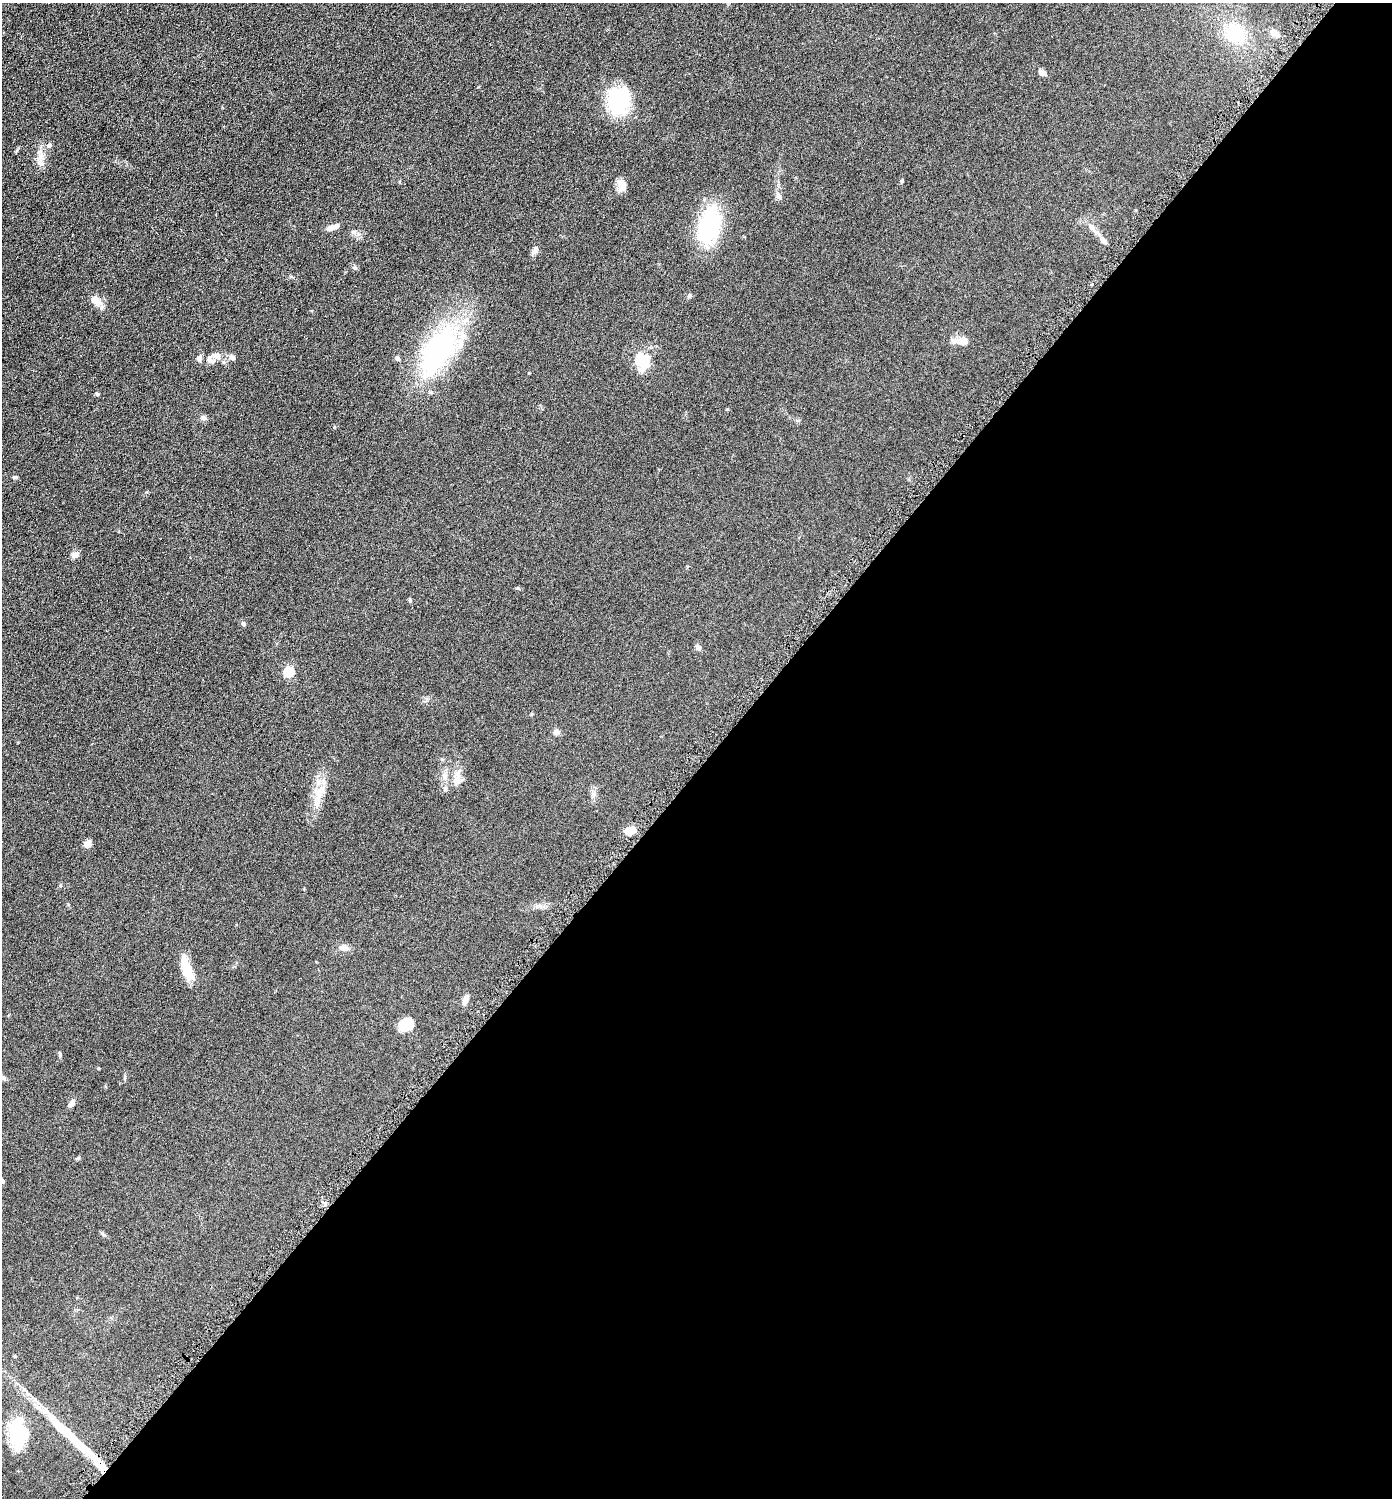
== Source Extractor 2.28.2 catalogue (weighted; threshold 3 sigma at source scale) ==
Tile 12 of 4 x 4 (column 4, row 3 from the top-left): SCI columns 4320-5709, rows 1505-3000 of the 6003 x 6002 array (HDU 1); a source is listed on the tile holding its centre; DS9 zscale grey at full resolution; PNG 1394 x 1500 px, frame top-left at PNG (2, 3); no overlay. Shown black and unused: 49% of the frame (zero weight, under 4 of 8 exposures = <1% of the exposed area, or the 3 px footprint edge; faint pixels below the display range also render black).
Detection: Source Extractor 2.28.2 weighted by HDU 2 'WHT'; one run over the whole footprint, this tile lists its part. Background 0.0917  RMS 0.0078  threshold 0.0321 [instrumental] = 3 sigma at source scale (4.09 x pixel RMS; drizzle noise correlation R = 1.36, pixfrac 0.8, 0.05/0.05 arcsec/px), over >= 5 px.
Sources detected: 60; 2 inside a brighter object's white glare — not listed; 5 inside a brighter listed object's ellipse — not listed separately; the other 53 listed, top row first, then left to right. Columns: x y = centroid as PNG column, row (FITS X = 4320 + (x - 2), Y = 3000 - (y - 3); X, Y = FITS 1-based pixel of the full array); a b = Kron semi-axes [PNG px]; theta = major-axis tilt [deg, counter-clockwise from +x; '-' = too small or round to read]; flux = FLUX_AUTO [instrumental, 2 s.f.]
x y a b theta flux
1235 33 23 20 -29 29
1274 33 11 7 -29 4.6
1042 73 10 7 -32 2.6
618 100 28 25 65 49
49 145 6 6 - 1.6
40 157 12 7 85 4.8
902 181 5 4 - 0.89
621 182 21 8 71 4.4
780 197 7 4 -71 1.3
709 224 45 24 71 50
333 227 15 5 20 5.2
1092 227 13 7 -50 3.9
1103 240 13 7 -47 3.1
535 250 12 6 63 2.9
355 268 6 6 - 1.2
689 296 6 5 - 1.2
96 301 15 11 -53 6.7
962 341 18 7 2 8.6
438 351 72 36 59 110
217 356 13 8 -33 4.1
233 357 8 7 - 1.9
199 358 8 6 62 2.1
642 361 19 16 -64 22
97 394 5 4 - 0.86
203 418 8 6 -41 1.7
14 477 6 5 - 0.96
75 555 9 7 27 3.4
410 600 6 3 73 0.75
244 623 7 5 -46 1.5
699 647 7 6 - 2.2
289 672 5 5 - 46
532 714 5 3 - 0.64
556 732 7 6 - 2.7
445 776 11 7 -85 3.8
457 780 16 8 65 4.7
445 789 6 5 - 1.5
320 792 26 11 57 11
629 831 11 7 8 8.7
87 844 8 6 50 4.4
539 906 12 5 -7 2.7
344 948 13 7 -12 4.4
186 969 32 10 -73 14
465 1000 12 6 70 4.1
406 1025 16 12 37 12
60 1054 7 4 -71 1.1
3 1078 6 5 - 1.2
71 1104 9 5 47 3.6
78 1158 6 4 44 0.8
2 1181 4 4 - 4.5
325 1203 5 5 - 1.2
15 1356 4 4 - 0.69
17 1432 42 17 -86 33
95 1459 45 6 -44 42
Overlapping masked pixels (flux is a lower limit): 1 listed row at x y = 95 1459
Isophote crosses this tile's border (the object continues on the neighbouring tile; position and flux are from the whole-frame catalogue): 1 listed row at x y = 2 1181
Unlisted compact peaks at least as high as the median listed source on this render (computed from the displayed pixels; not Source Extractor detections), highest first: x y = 17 150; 60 885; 727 409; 529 373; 125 1077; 98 1068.